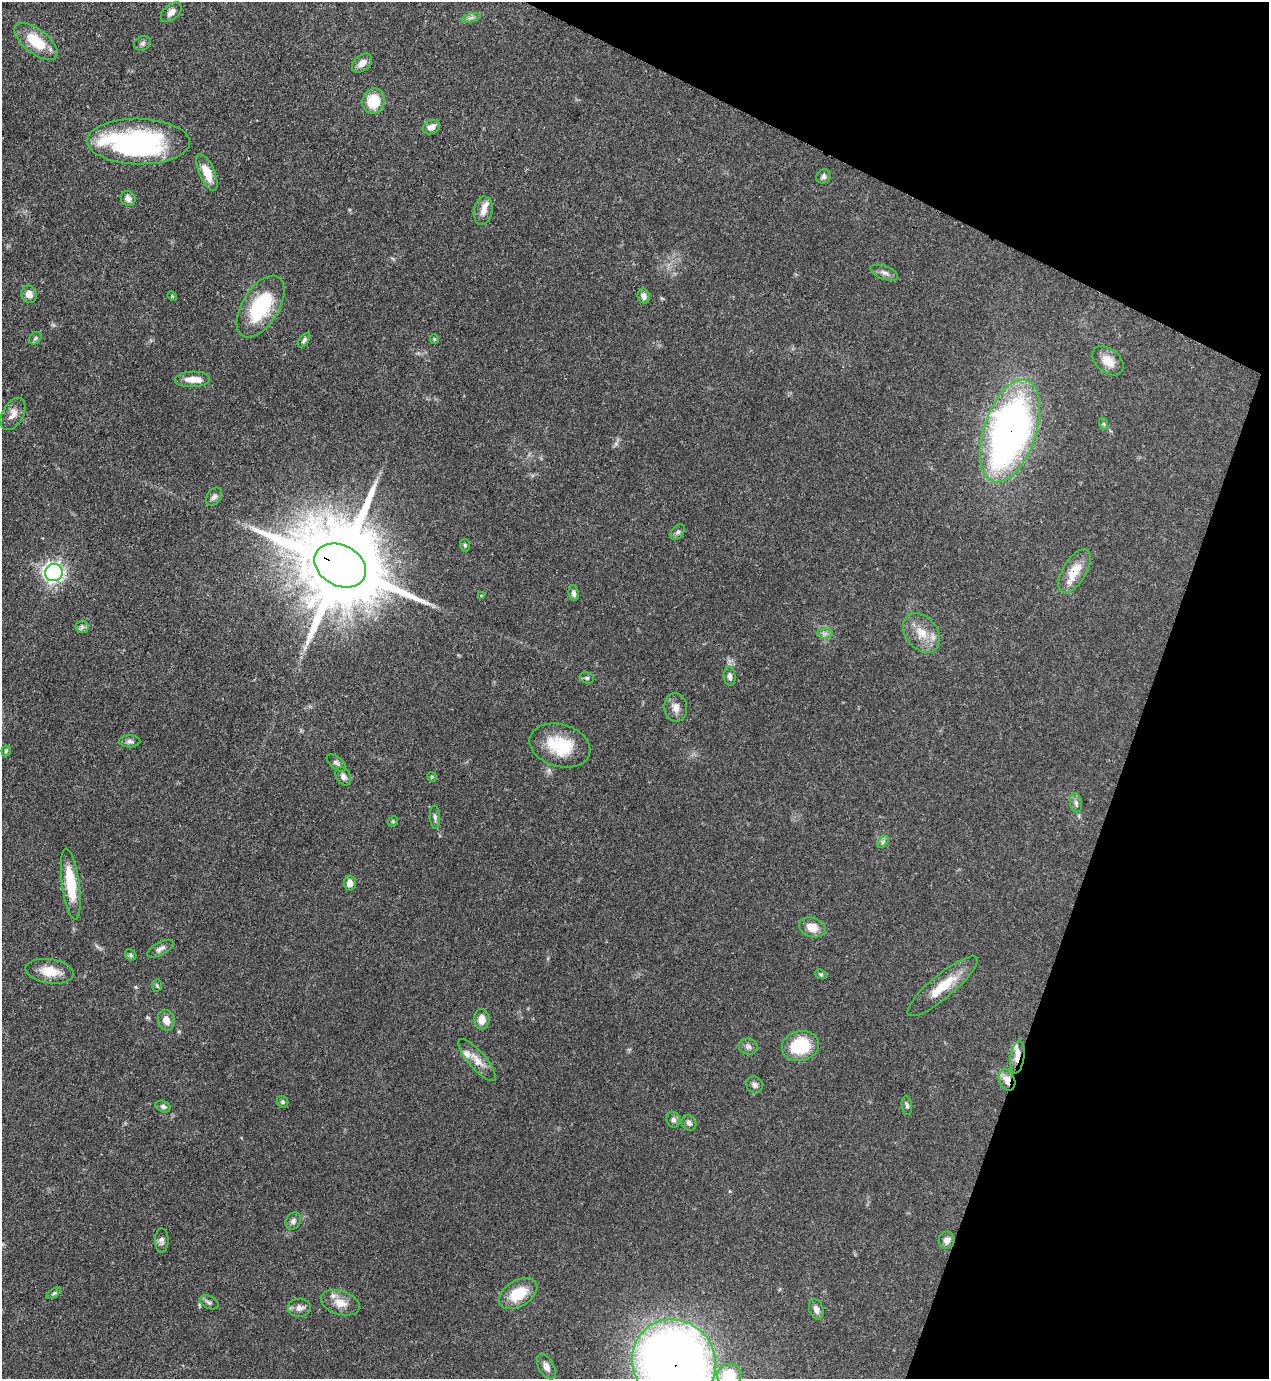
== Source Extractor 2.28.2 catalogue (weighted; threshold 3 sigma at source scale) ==
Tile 8 of 4 x 4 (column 4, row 2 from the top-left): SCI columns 4025-5291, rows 2793-4169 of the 5646 x 5587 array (HDU 1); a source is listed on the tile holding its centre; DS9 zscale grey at full resolution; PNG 1271 x 1381 px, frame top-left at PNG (2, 2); each listed source drawn as its Kron ellipse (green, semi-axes under 4 px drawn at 4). Shown black and unused: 19% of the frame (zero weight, under 3 of 4 exposures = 7% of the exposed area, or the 3 px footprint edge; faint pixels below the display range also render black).
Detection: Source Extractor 2.28.2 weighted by HDU 2 'WHT'; one run over the whole footprint, this tile lists its part. Background 0.071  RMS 0.0036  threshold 0.0161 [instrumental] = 3 sigma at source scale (4.5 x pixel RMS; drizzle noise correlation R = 1.50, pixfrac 1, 0.05/0.05 arcsec/px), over >= 5 px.
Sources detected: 92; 1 inside a brighter object's white glare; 1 cosmic-ray / hot-pixel residue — neither listed nor drawn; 7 inside a brighter listed object's ellipse — not listed separately; the other 83 listed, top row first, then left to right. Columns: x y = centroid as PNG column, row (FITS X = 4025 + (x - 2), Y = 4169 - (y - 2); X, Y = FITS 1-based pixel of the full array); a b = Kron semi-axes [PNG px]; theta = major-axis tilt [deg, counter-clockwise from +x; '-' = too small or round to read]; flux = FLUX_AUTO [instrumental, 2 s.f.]
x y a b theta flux
171 12 12 7 41 2.2
471 18 10 4 13 0.93
36 41 26 12 -38 12
142 43 9 7 26 0.99
362 63 11 7 41 2.4
374 101 13 11 70 9.8
431 127 9 7 26 2.6
138 141 51 23 -1 58
207 172 20 7 -67 6.2
823 176 8 6 39 1.1
128 198 8 7 - 1.8
483 211 14 9 80 2.9
884 273 14 6 -21 1.7
29 294 9 7 -69 2.6
172 296 5 4 - 0.35
644 296 8 6 -73 1.7
261 306 34 18 58 26
35 338 7 5 46 0.68
434 339 5 4 - 0.36
304 340 8 4 53 0.88
1108 361 18 11 -39 4.7
192 379 17 8 2 3.6
13 414 17 10 61 3.1
1104 424 6 4 -71 0.48
1010 431 53 26 72 180
214 497 10 7 55 1.3
678 532 9 6 52 0.9
465 545 6 5 - 0.55
340 565 27 20 -28 7300
1075 571 24 11 59 7.6
54 573 9 8 - 130
574 593 8 5 -82 1.4
481 596 3 3 - 0.59
82 627 6 6 - 0.99
921 633 22 15 -51 6.9
825 634 8 5 1 1.1
730 676 9 6 -84 1.3
587 678 7 5 -14 0.7
676 707 14 11 -83 2.8
130 741 10 6 1 1.1
560 745 31 21 -17 15
6 751 5 4 - 0.56
336 763 11 6 -39 1.1
343 776 10 7 -60 1.7
432 777 5 4 - 0.39
1076 803 9 6 -79 1.1
435 817 11 5 -85 1
393 821 6 4 47 0.45
883 842 7 4 45 0.72
350 883 7 6 - 2.5
71 884 36 9 -82 14
812 927 13 9 -17 4.6
160 949 14 6 29 1.5
131 955 6 4 -47 0.63
50 971 24 12 -8 7
821 974 6 4 -23 0.55
157 986 6 5 - 0.5
943 986 44 11 40 10
482 1019 10 7 -88 3.7
166 1020 10 8 -74 3.3
800 1046 19 15 12 18
748 1047 9 8 - 1.3
1017 1057 16 7 81 3.2
477 1060 27 8 -49 4.1
1007 1080 11 7 -66 4.4
755 1085 9 8 - 1.2
283 1102 6 5 - 0.63
907 1105 10 5 -83 0.86
163 1106 8 5 -20 1
673 1120 8 6 -74 1.1
689 1123 8 7 - 1.1
293 1221 9 7 61 1.3
162 1240 12 7 89 1.3
947 1240 9 8 - 2.2
54 1293 8 4 35 0.59
518 1294 21 13 32 11
209 1302 10 6 -26 1
340 1303 20 12 -17 4.5
299 1308 11 9 1 2.2
816 1309 10 7 -70 1.8
674 1362 43 41 -47 420
546 1367 14 7 -61 2.3
729 1375 12 11 - 13
Overlapping masked pixels (flux is a lower limit): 6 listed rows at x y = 1010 431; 340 565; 1075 571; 1017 1057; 1007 1080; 674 1362
Isophote crosses this tile's border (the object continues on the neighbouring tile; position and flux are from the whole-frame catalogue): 2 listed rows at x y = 674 1362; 729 1375